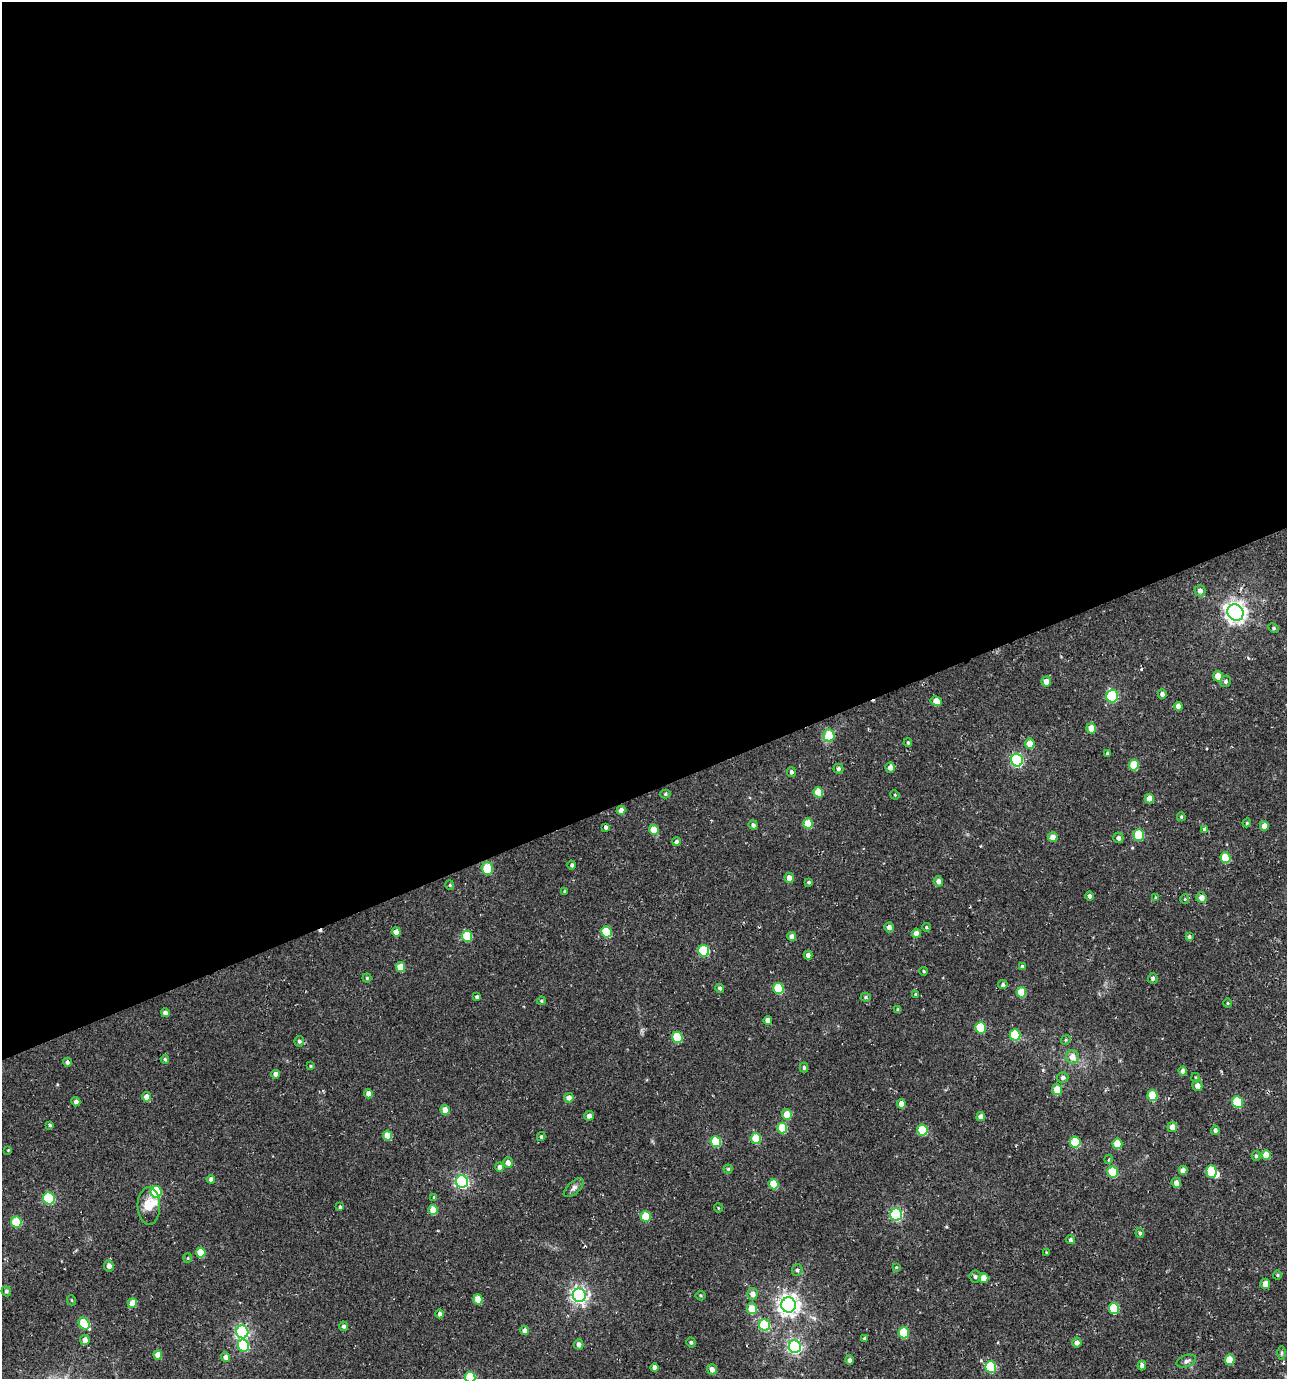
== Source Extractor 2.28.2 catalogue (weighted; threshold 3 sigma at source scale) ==
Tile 2 of 4 x 4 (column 2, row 1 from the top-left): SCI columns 1387-2671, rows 4138-5514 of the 5408 x 5588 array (HDU 1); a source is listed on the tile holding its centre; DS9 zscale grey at full resolution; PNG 1289 x 1381 px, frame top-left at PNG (2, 2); each listed source drawn as its Kron ellipse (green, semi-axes under 4 px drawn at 4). Shown black and unused: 58% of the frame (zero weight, under 2 of 3 exposures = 3% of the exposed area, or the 3 px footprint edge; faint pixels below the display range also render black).
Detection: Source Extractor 2.28.2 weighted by HDU 2 'WHT'; one run over the whole footprint, this tile lists its part. Background 0.014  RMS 0.0038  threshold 0.017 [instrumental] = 3 sigma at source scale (4.5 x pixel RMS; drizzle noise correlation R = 1.50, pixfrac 1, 0.0396/0.0396 arcsec/px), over >= 5 px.
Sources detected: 189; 1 inside a brighter object's white glare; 1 cosmic-ray / hot-pixel residue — neither listed nor drawn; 1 inside a brighter listed object's ellipse — not listed separately; the other 186 listed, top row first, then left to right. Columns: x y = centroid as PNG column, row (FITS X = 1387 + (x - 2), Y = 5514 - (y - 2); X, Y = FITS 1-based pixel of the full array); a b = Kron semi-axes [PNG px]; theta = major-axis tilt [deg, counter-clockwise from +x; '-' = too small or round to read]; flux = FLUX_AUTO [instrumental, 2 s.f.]
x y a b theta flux
1200 591 6 5 - 1.4
1235 613 8 7 - 220
1273 628 6 4 -29 0.58
1218 676 5 4 - 4.9
1046 681 5 4 - 2.3
1226 681 6 5 - 0.83
1162 694 4 4 - 1.3
1112 696 6 6 - 30
936 701 6 4 -30 4.2
1178 706 4 4 - 2
1091 728 5 4 - 5.6
829 735 6 5 - 9.8
908 743 4 3 - 0.48
1030 744 5 5 - 5.7
1107 753 4 3 - 0.48
1017 760 6 6 - 48
1134 765 5 5 - 10
890 767 5 5 - 1.8
838 769 5 5 - 0.85
791 772 5 4 - 0.87
818 792 5 5 - 8.1
665 794 5 4 - 0.54
895 795 5 4 - 0.32
1149 799 5 4 - 3.5
621 810 4 4 - 2.2
1181 817 4 3 - 0.41
808 823 5 5 - 7.8
1247 823 4 4 - 0.44
753 825 5 4 - 1.1
1264 826 5 4 - 2.4
606 827 4 3 - 3.7
654 830 5 4 - 5.7
1204 830 4 4 - 2.4
1139 835 6 5 - 18
1053 837 5 5 - 3.3
1118 838 5 5 - 1.2
676 842 4 4 - 0.95
1225 858 5 5 - 12
572 865 4 4 - 0.8
487 869 6 5 - 14
789 878 5 4 - 2.6
938 881 5 4 - 1.7
809 882 4 3 - 0.64
450 885 5 4 - 0.43
565 891 3 3 - 0.48
1089 896 4 4 - 1
1156 897 4 3 - 0.37
1201 898 5 5 - 2.6
1185 899 5 4 - 0.4
889 927 5 4 - 1.8
926 927 4 4 - 0.42
396 932 4 4 - 3.1
606 932 5 5 - 15
916 933 4 4 - 2.4
467 936 5 5 - 12
792 936 4 4 - 2.2
1189 936 4 4 - 0.75
704 951 6 5 - 20
808 955 4 4 - 1.5
400 967 5 4 - 6.4
1022 967 4 3 - 0.85
924 971 4 3 - 0.48
367 978 4 4 - 0.49
1153 978 5 4 - 0.92
1003 985 4 4 - 0.94
720 988 4 4 - 0.71
778 988 5 5 - 15
1021 992 5 5 - 8
915 994 4 3 - 0.34
477 997 3 3 - 0.63
866 997 5 4 - 0.59
541 1001 4 3 - 0.51
1228 1003 4 3 - 0.35
898 1010 4 3 - 0.59
165 1013 4 4 - 1.4
768 1020 4 4 - 2
980 1028 5 5 - 17
1015 1035 6 5 - 17
677 1037 5 5 - 15
1066 1040 5 4 - 0.45
299 1041 5 5 - 1
1072 1057 7 6 - 3.4
165 1059 4 4 - 0.74
67 1062 4 4 - 1.1
310 1066 4 3 - 0.36
804 1067 5 4 - 0.65
1183 1071 4 4 - 1.8
276 1074 4 4 - 2.1
1063 1077 5 5 - 1.1
1196 1078 5 3 - 0.36
1197 1086 5 5 - 2.3
1057 1090 5 5 - 6
368 1094 4 4 - 2.3
1152 1095 5 5 - 13
146 1097 5 4 - 3
569 1098 4 4 - 2.3
76 1102 4 4 - 1.3
1237 1102 6 5 - 15
901 1104 5 4 - 3.1
445 1110 5 4 - 3.8
787 1114 5 5 - 6
589 1116 5 4 - 1.9
981 1117 4 4 - 2.3
50 1125 4 4 - 0.57
1172 1127 5 5 - 3.1
782 1128 5 5 - 12
922 1130 5 5 - 13
1215 1130 4 4 - 1.1
387 1135 5 4 - 5
541 1137 4 3 - 0.55
756 1138 5 5 - 12
716 1142 5 5 - 13
1075 1142 5 5 - 11
1117 1144 5 5 - 7.9
8 1150 3 3 - 0.25
1266 1155 5 4 - 5.4
1256 1156 5 4 - 0.6
1109 1159 4 3 - 0.42
508 1163 5 5 - 2.4
500 1167 5 4 - 1.6
728 1169 4 4 - 0.57
1183 1170 4 4 - 2
1211 1171 6 5 - 17
1113 1172 5 5 - 17
211 1179 4 4 - 1.6
462 1181 6 6 - 63
1176 1183 5 4 - 2
774 1184 5 5 - 8.5
574 1188 12 6 42 1.3
156 1192 6 5 - 21
434 1197 4 4 - 0.44
49 1198 6 5 - 29
149 1206 19 11 -89 5.4
340 1207 4 3 - 0.58
718 1208 5 3 - 0.29
433 1210 5 4 - 6.3
896 1215 6 6 - 40
646 1216 5 5 - 12
16 1222 6 5 - 14
1140 1233 5 4 - 0.71
1070 1240 4 4 - 0.81
201 1253 5 4 - 6.4
1046 1253 3 3 - 0.45
188 1258 5 4 - 0.42
109 1266 5 5 - 1.7
896 1267 4 4 - 0.32
797 1270 6 5 - 0.85
1277 1275 4 4 - 0.4
975 1277 6 6 - 0.9
984 1278 5 5 - 4.5
1265 1284 5 5 - 3
6 1291 5 4 - 0.71
753 1294 5 5 - 2.6
579 1295 7 6 - 130
700 1295 5 5 - 0.51
478 1299 5 4 - 6.4
71 1300 5 3 - 0.33
132 1303 5 4 - 4.6
788 1305 7 7 - 220
1114 1308 5 5 - 16
752 1309 5 5 - 7.8
440 1314 4 4 - 1.2
84 1323 6 5 - 14
765 1325 6 5 - 19
344 1326 5 4 - 0.97
525 1331 4 4 - 1.8
242 1332 6 6 - 68
904 1333 5 5 - 18
864 1338 4 3 - 0.42
85 1340 5 4 - 2.2
691 1342 5 4 - 0.63
1077 1342 5 4 - 1.8
579 1344 5 4 - 1.6
243 1346 6 5 - 25
795 1347 6 6 - 76
1281 1353 6 4 89 0.59
158 1355 4 4 - 3.7
226 1357 5 4 - 1.7
849 1360 5 4 - 1.2
1230 1360 5 5 - 8.1
1186 1361 10 6 20 1.2
1142 1366 5 4 - 1.1
654 1367 4 4 - 2
991 1367 6 5 - 19
712 1369 5 5 - 2.1
470 1377 5 5 - 16
Isophote crosses this tile's border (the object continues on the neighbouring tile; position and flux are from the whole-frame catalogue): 1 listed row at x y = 470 1377